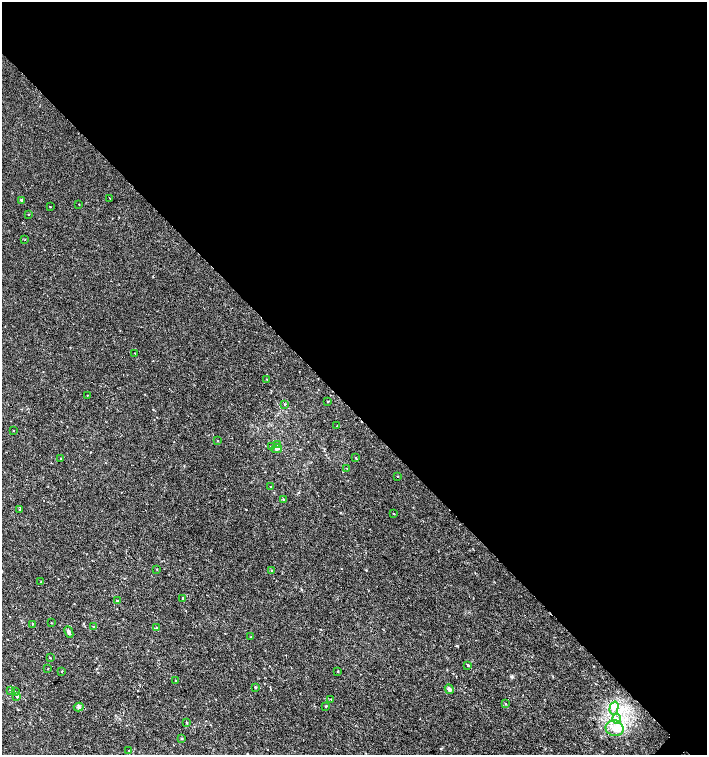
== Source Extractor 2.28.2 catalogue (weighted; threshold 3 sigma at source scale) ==
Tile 3 of 4 x 4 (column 3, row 1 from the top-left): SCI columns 3047-4455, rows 4520-6025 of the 6026 x 6031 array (HDU 1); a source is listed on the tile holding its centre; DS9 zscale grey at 2 x 2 block average (1 PNG px = mean of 2 x 2 image px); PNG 709 x 757 px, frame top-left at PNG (2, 2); each listed source drawn as its Kron ellipse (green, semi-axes under 4 px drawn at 4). Shown black and unused: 55% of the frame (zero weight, under 2 of 3 exposures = <1% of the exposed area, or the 3 px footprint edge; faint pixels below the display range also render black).
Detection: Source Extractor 2.28.2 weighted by HDU 2 'WHT'; one run over the whole footprint, this tile lists its part. Background 4.92e-04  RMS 0.0029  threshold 0.0131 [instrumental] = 3 sigma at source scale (4.5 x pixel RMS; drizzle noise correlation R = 1.50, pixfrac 1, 0.0396/0.0396 arcsec/px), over >= 5 px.
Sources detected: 57; all 57 listed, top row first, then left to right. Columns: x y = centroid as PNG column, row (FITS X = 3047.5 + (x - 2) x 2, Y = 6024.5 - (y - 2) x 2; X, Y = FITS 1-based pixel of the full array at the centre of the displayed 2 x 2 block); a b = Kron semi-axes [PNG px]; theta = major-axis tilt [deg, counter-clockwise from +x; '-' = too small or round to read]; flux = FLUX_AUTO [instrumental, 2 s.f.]
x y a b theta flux
109 198 2 2 - 0.58
21 200 2 2 - 1.2
79 204 2 2 - 0.27
50 207 2 2 - 0.3
28 214 2 2 - 0.31
25 240 2 2 - 0.37
135 353 2 2 - 0.29
267 379 2 2 - 0.34
87 395 2 2 - 0.28
327 401 2 2 - 0.48
285 404 3 2 - 0.52
337 426 2 2 - 0.7
13 431 2 2 - 0.24
218 440 2 2 - 0.35
278 444 3 2 - 0.36
271 446 3 2 - 0.45
276 449 5 4 - 1.4
356 458 3 2 - 0.41
61 459 2 2 - 0.98
347 468 2 2 - 0.26
398 476 2 2 - 0.66
271 487 2 2 - 0.32
284 500 3 2 - 0.54
20 510 2 2 - 0.39
394 514 2 2 - 0.31
157 569 2 2 - 0.38
271 571 2 2 - 0.39
41 582 3 2 - 0.34
183 598 2 2 - 0.51
117 601 2 2 - 0.89
51 623 2 2 - 0.28
33 624 2 2 - 1.1
93 626 2 2 - 0.3
157 628 3 3 - 1.5
69 632 6 3 -65 2
251 637 2 2 - 0.26
50 658 3 2 - 0.31
468 665 2 2 - 1
48 669 2 2 - 0.27
62 671 2 2 - 0.37
338 671 2 2 - 0.56
175 681 2 2 - 0.27
255 687 3 2 - 0.72
449 689 5 4 - 2.1
10 691 3 2 - 0.44
15 692 3 2 - 0.34
17 696 3 2 - 0.51
331 699 2 2 - 0.44
505 704 2 2 - 0.5
326 706 2 2 - 0.76
79 707 5 4 - 1.2
614 708 6 2 75 1.1
617 719 5 4 - 2.2
187 722 3 2 - 0.45
615 728 9 8 - 7.2
181 738 3 2 - 0.49
129 750 2 2 - 2.3
Diffuse or blended objects may show on this block-average render without a row.